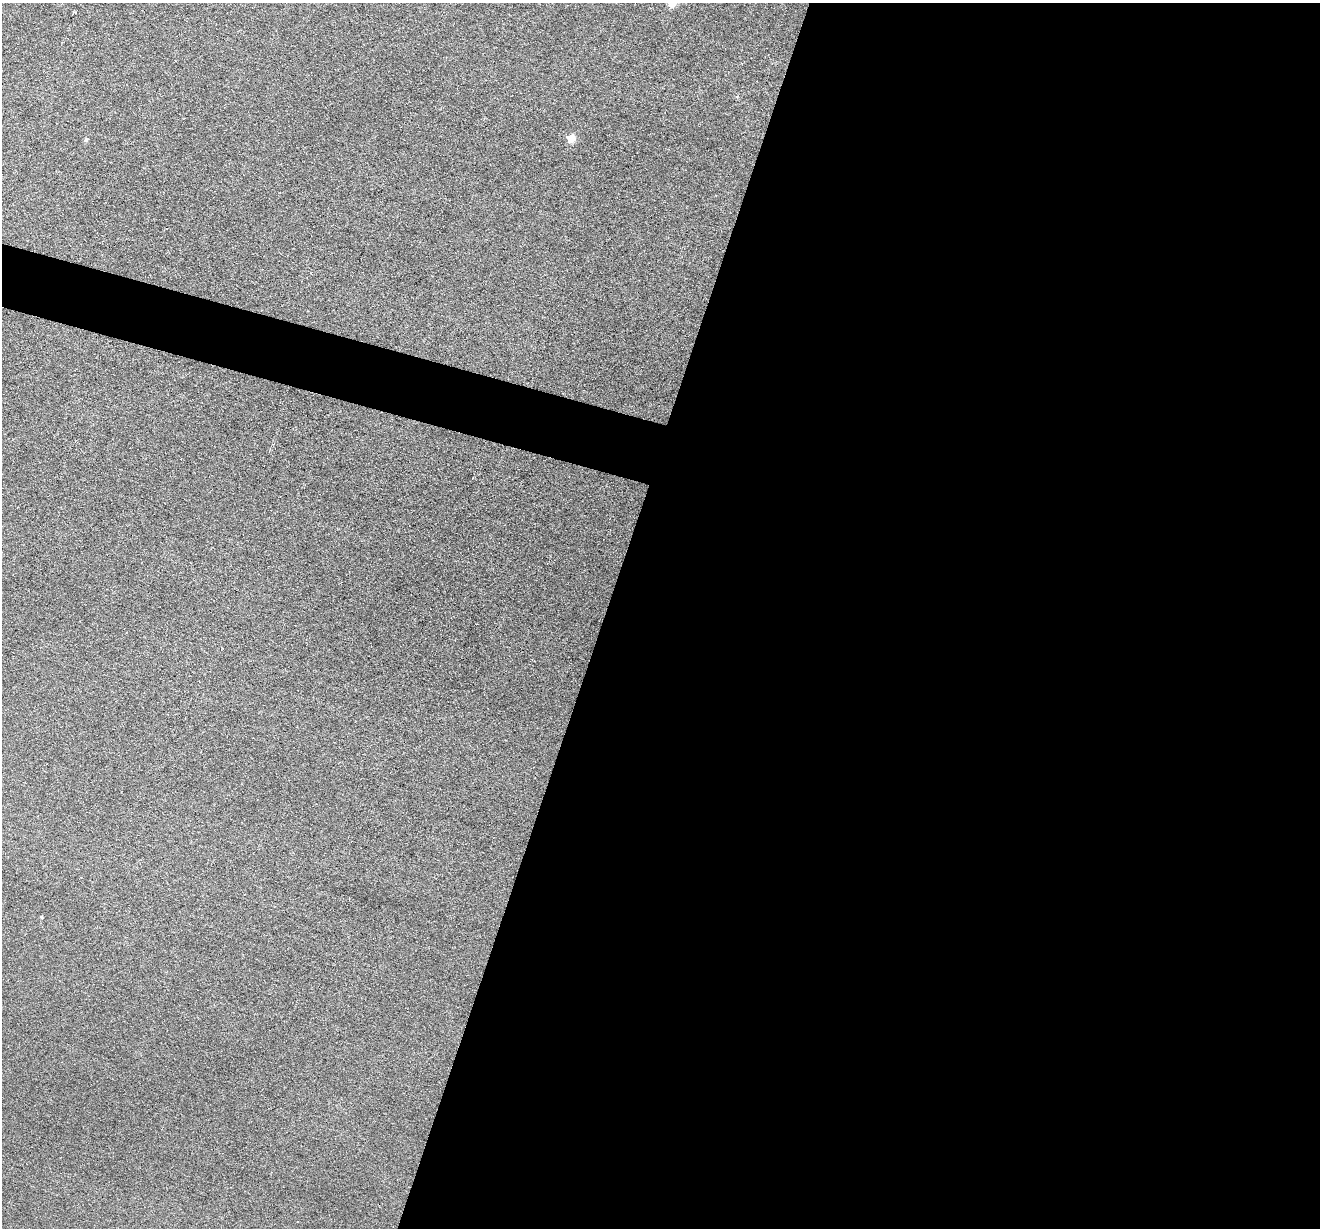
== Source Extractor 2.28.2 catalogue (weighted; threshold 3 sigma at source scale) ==
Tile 12 of 4 x 4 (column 4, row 3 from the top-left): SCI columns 3955-5272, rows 1358-2583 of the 5274 x 5295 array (HDU 1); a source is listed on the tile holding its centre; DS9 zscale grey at full resolution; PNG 1322 x 1230 px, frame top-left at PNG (2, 3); no overlay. Shown black and unused: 57% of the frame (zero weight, under 3 of 6 exposures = <1% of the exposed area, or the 3 px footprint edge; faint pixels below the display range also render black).
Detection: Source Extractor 2.28.2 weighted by HDU 2 'WHT'; one run over the whole footprint, this tile lists its part. Background 0.0453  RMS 0.0056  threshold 0.0229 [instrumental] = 3 sigma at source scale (4.09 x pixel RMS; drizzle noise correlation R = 1.36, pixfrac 0.8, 0.05/0.05 arcsec/px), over >= 5 px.
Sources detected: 4; all 4 listed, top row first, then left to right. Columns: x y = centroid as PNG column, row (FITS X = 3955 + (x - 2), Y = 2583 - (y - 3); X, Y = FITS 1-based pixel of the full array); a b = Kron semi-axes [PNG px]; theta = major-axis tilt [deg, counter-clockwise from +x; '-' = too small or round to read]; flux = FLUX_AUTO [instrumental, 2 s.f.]
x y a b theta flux
672 3 6 6 - 8.8
571 138 6 6 - 8.1
86 140 6 4 67 0.75
41 917 4 3 - 0.55
Isophote crosses this tile's border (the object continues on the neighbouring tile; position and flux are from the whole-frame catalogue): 1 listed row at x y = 672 3